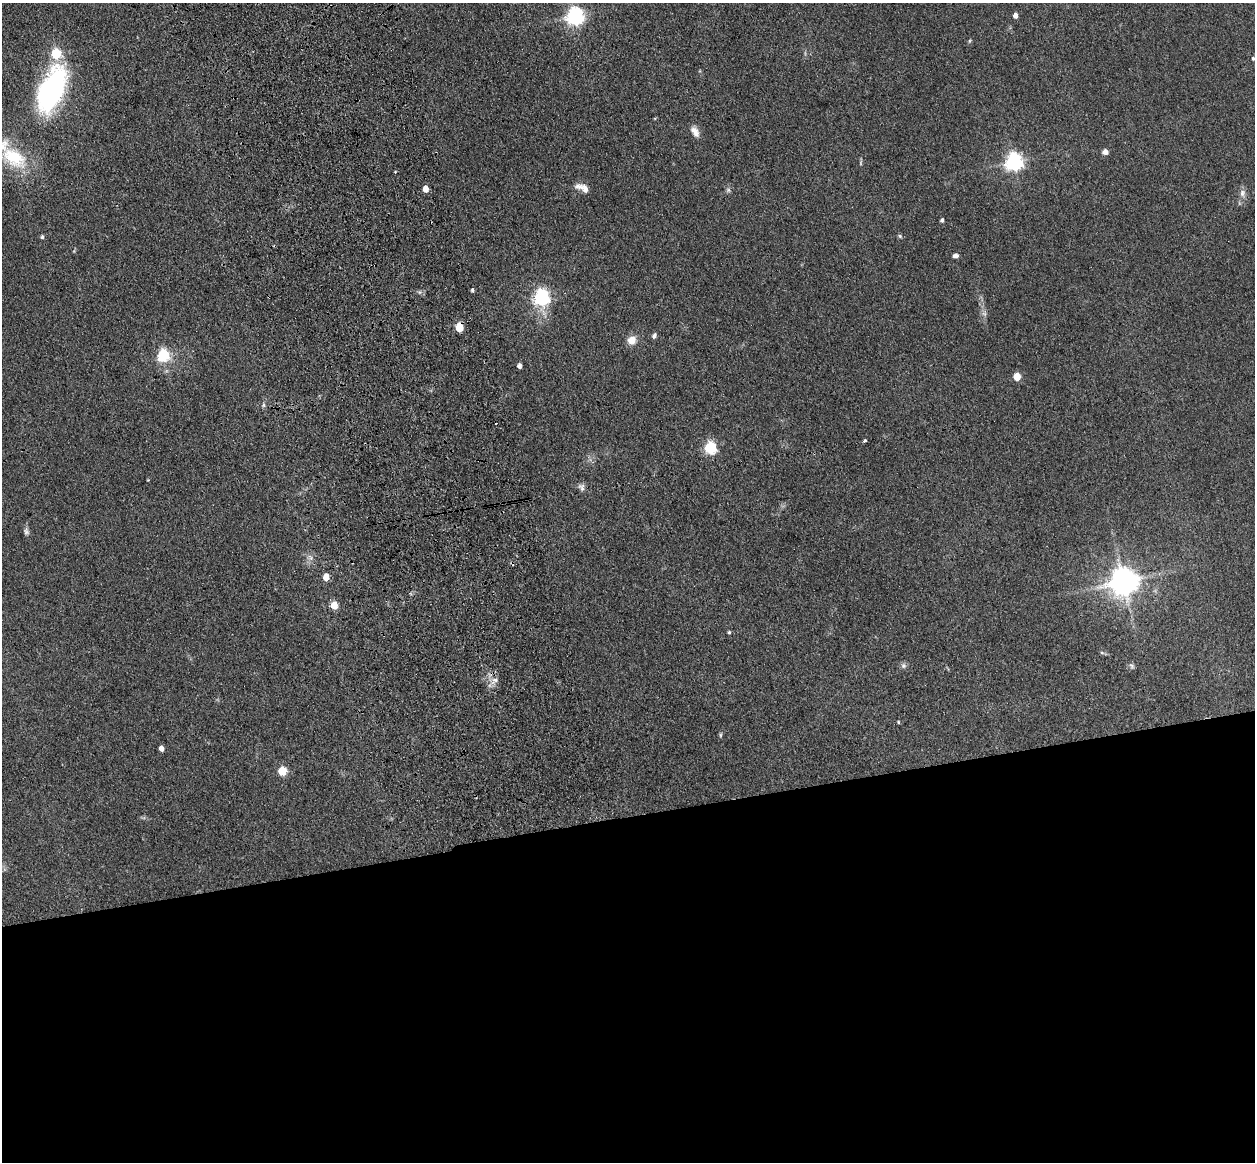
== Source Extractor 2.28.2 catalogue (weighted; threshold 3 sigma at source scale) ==
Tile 15 of 4 x 4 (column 3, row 4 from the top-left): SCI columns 2622-3874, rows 285-1444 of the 5242 x 5094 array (HDU 1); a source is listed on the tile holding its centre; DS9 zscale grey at full resolution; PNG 1257 x 1164 px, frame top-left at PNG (2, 3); no overlay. Shown black and unused: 30% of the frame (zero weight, under 3 of 4 exposures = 6% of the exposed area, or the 3 px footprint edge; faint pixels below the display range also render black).
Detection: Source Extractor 2.28.2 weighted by HDU 2 'WHT'; one run over the whole footprint, this tile lists its part. Background 0.0963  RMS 0.0067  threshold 0.0302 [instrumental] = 3 sigma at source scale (4.5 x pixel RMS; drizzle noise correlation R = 1.50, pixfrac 1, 0.05/0.05 arcsec/px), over >= 5 px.
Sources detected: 51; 2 too faint to see at this stretch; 2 cosmic-ray / hot-pixel residue — not listed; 2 inside a brighter listed object's ellipse — not listed separately; the other 45 listed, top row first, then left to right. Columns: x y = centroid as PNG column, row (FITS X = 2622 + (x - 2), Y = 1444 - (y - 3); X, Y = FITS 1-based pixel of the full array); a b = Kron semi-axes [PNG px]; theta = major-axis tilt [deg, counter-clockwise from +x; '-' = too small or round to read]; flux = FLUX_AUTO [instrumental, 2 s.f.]
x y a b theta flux
1015 15 5 4 - 3.8
575 17 7 6 - 260
969 41 5 3 - 0.7
1253 59 5 4 - 0.95
52 90 42 20 68 140
695 132 15 7 -57 4.6
1105 152 6 6 - 3
13 157 38 22 -34 35
1014 162 7 6 - 250
582 188 19 8 -24 5.3
425 189 5 4 - 6.5
1242 193 10 7 73 3.3
942 220 4 4 - 1.5
900 236 6 5 - 1
42 237 5 4 - 1.2
955 256 7 5 6 2.3
472 290 4 4 - 1.3
419 292 7 4 -17 1.2
542 298 7 6 - 180
984 314 8 5 -30 1.8
459 328 6 5 - 22
654 336 7 5 61 1.7
632 340 7 7 - 9.3
163 355 6 6 - 77
519 366 4 4 - 2.6
1017 377 5 5 - 15
263 405 6 5 - 1.2
865 440 4 3 - 1.7
710 448 6 5 - 81
148 480 3 3 - 0.44
581 487 11 8 -58 2.6
26 532 9 7 -77 1.9
310 557 10 5 -54 2.1
326 577 5 4 - 11
1124 582 9 8 - 990
334 605 5 5 - 18
729 632 4 3 - 0.92
1102 653 6 4 -19 0.99
903 666 7 7 - 1.8
1132 666 8 6 -45 1.5
494 680 10 7 43 3.9
898 722 4 3 - 0.69
720 735 6 4 90 0.9
161 748 5 4 - 4.1
282 771 5 5 - 26
Overlapping masked pixels (flux is a lower limit): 1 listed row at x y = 459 328